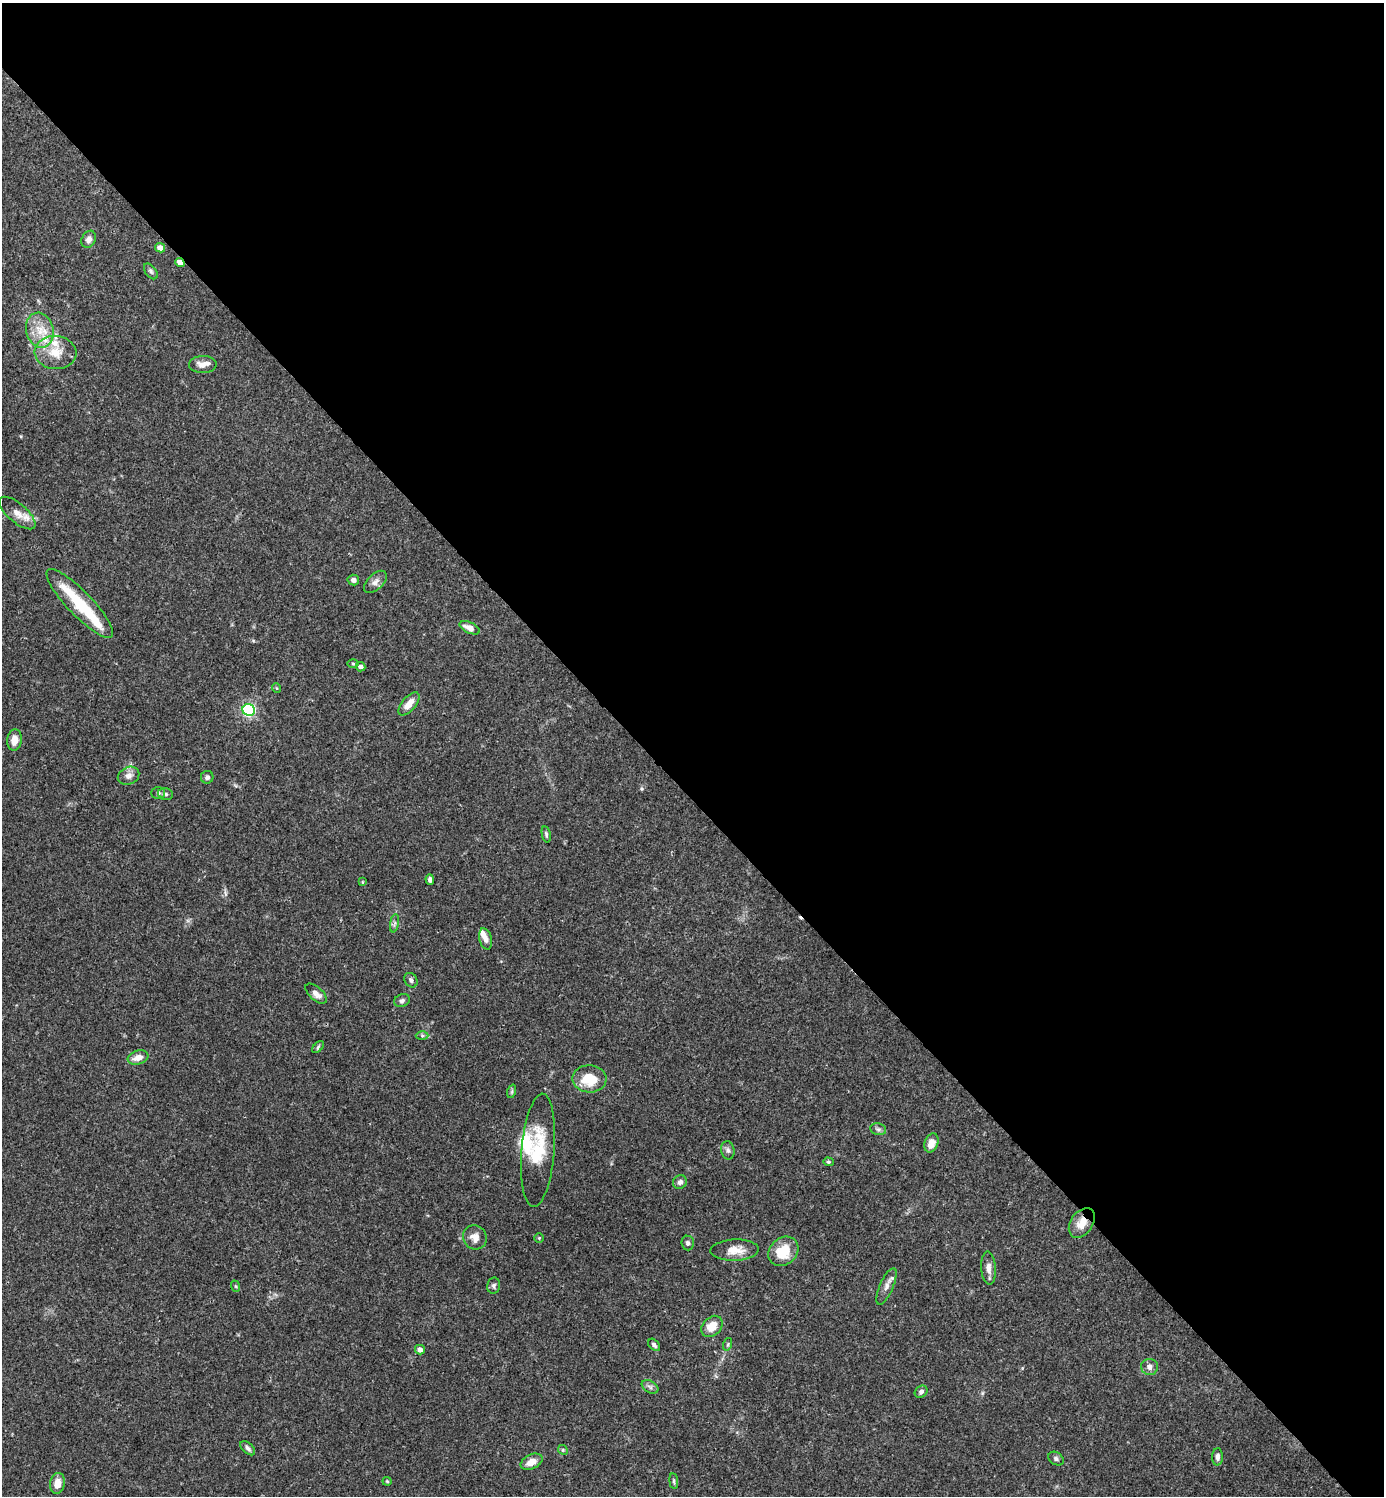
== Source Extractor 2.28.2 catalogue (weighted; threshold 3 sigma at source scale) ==
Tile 8 of 4 x 4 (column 4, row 2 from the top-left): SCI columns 4445-5826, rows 2992-4485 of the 5985 x 5985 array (HDU 1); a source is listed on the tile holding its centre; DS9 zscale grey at full resolution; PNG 1386 x 1498 px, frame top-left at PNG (2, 3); each listed source drawn as its Kron ellipse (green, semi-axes under 4 px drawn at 4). Shown black and unused: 53% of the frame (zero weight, under 3 of 4 exposures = <1% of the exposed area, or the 3 px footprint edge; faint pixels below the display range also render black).
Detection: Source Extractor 2.28.2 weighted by HDU 2 'WHT'; one run over the whole footprint, this tile lists its part. Background 0.153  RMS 0.0046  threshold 0.0206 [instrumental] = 3 sigma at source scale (4.5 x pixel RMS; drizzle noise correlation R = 1.50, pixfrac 1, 0.05/0.05 arcsec/px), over >= 5 px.
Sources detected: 74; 8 inside a brighter listed object's ellipse — not listed separately; the other 66 listed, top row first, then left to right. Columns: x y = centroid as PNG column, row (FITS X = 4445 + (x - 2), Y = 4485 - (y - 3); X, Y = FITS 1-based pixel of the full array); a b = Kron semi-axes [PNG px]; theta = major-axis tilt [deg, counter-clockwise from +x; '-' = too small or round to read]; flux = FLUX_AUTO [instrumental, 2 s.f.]
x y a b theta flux
89 239 9 7 60 2.4
160 248 5 4 - 3.4
180 262 5 4 - 3.9
151 271 9 5 -53 1.2
40 330 18 13 -76 8.8
55 352 21 16 -5 9.6
203 364 14 8 1 3.3
17 513 22 9 -41 5
353 580 6 5 - 1.5
375 582 14 7 44 2.5
80 603 46 12 -46 21
470 628 11 5 -25 3.6
353 663 5 3 - 0.55
360 667 5 4 - 1.7
276 688 5 3 - 0.41
409 704 14 7 50 4.5
249 710 6 6 - 83
14 740 11 7 84 4.7
129 776 11 8 25 2.7
207 777 6 6 - 1.4
158 793 7 5 1 1
166 794 7 5 -17 1.1
546 834 8 4 -78 0.85
430 880 5 4 - 1.2
362 882 4 3 - 0.52
394 923 9 4 81 1.2
486 939 11 6 -76 2.6
411 980 8 6 -56 1.2
316 994 13 6 -42 2.6
402 1000 8 6 23 1.3
422 1036 6 4 -1 0.79
318 1047 7 4 46 0.77
138 1058 10 7 17 4.1
589 1079 17 13 -2 12
512 1091 7 4 72 0.81
878 1129 8 6 -12 1.2
931 1143 10 7 72 4.4
538 1150 57 16 85 19
728 1150 9 6 -79 1.4
828 1162 5 4 - 0.61
680 1182 7 6 - 1.7
1082 1223 16 11 55 6.1
475 1237 12 11 - 4
539 1238 4 4 - 0.48
688 1243 7 6 - 1.2
735 1250 24 10 2 6.4
783 1251 16 13 42 12
989 1268 16 7 -87 3.1
235 1286 6 3 -70 0.57
494 1286 8 6 79 1.1
887 1286 20 6 66 3
712 1326 12 9 46 6.9
728 1344 6 4 72 0.66
654 1345 7 5 -49 1.3
420 1350 5 4 - 2.4
1150 1367 8 8 - 2.3
650 1387 9 5 -30 1.4
921 1392 7 5 42 1.4
248 1448 9 5 -43 1.3
563 1450 5 4 - 0.59
1218 1457 8 5 86 1.7
1056 1459 8 6 -34 1.3
532 1462 12 7 26 4.4
387 1481 4 4 - 0.49
674 1481 8 4 -82 0.84
57 1483 10 7 79 4.7
Overlapping masked pixels (flux is a lower limit): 2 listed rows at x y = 180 262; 1082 1223